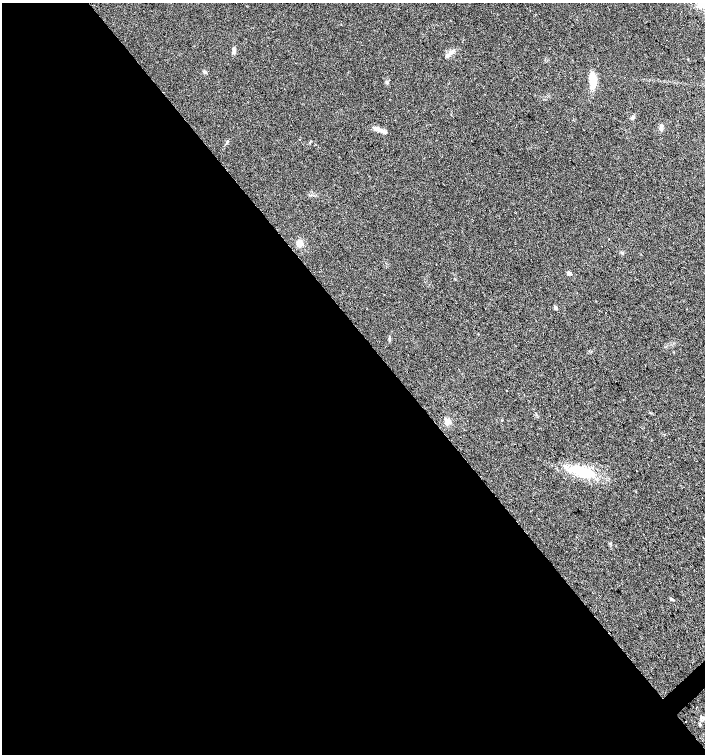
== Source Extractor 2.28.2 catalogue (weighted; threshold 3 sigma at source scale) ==
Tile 9 of 4 x 4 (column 1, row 3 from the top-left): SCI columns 147-1552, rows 1508-3010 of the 5979 x 6015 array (HDU 1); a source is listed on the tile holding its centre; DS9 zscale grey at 2 x 2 block average (1 PNG px = mean of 2 x 2 image px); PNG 707 x 756 px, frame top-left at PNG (2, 3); no overlay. Shown black and unused: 57% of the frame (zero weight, under 2 of 3 exposures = <1% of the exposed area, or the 3 px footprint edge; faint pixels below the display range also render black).
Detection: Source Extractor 2.28.2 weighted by HDU 2 'WHT'; one run over the whole footprint, this tile lists its part. Background 0.0447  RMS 0.0057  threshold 0.0256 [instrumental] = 3 sigma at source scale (4.5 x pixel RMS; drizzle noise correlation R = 1.50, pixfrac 1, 0.0396/0.0396 arcsec/px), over >= 5 px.
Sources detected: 20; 3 cosmic-ray / hot-pixel residue — not listed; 1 inside a brighter listed object's ellipse — not listed separately; the other 16 listed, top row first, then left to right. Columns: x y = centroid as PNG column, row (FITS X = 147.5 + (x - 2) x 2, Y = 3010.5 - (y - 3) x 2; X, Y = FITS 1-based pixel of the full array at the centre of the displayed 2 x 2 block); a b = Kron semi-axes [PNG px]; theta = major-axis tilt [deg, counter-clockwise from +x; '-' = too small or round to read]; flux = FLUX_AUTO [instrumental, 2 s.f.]
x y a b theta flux
234 50 6 2 71 2.3
450 53 4 3 - 2.8
204 72 5 3 - 1.8
593 81 19 7 -85 17
387 82 4 3 - 1.6
632 117 6 4 52 2.6
661 128 7 5 79 4
378 129 12 5 -17 7.1
300 243 7 6 - 9.1
569 273 3 3 - 7
555 308 4 3 - 2.9
507 390 2 2 - 2.6
448 421 8 6 -46 6.5
583 472 31 11 -19 47
672 599 5 2 - 1.5
700 724 3 2 - 1.2
Diffuse or blended objects may show on this block-average render without a row.